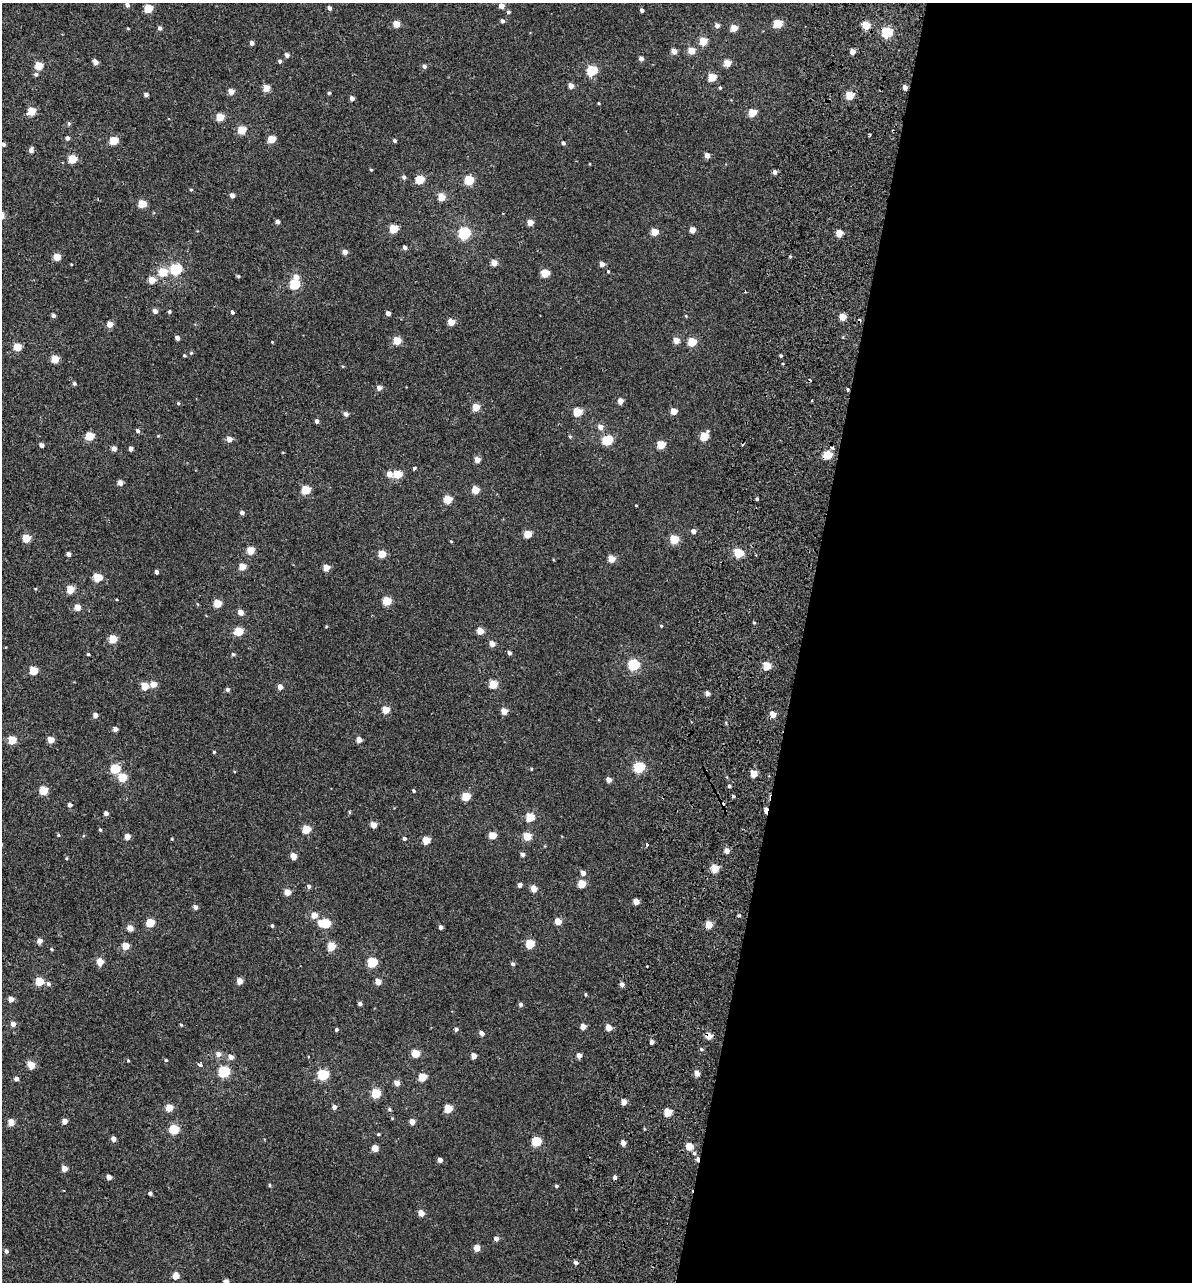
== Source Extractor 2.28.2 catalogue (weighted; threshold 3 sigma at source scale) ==
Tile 12 of 4 x 4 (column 4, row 3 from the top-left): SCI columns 3969-5158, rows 1441-2720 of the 5614 x 5431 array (HDU 1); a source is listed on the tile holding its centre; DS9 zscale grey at full resolution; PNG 1194 x 1284 px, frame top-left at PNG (2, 3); no overlay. Shown black and unused: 33% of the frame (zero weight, under 2 of 3 exposures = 11% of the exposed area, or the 3 px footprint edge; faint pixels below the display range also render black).
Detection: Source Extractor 2.28.2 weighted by HDU 2 'WHT'; one run over the whole footprint, this tile lists its part. Background -4.53e-05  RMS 0.0051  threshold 0.0228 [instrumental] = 3 sigma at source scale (4.5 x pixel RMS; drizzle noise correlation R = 1.50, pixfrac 1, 0.0396/0.0396 arcsec/px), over >= 5 px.
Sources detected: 317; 1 inside a brighter object's white glare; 6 cosmic-ray / hot-pixel residue — not listed; the other 310 listed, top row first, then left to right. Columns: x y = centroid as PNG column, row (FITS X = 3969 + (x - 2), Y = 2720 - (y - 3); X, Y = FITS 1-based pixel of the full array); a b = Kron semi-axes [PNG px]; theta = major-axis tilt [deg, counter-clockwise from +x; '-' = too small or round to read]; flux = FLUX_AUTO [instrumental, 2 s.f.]
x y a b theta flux
127 5 5 4 - 1.6
501 6 5 5 - 3.4
148 8 5 5 - 13
329 8 5 4 - 1.6
642 10 4 4 - 1.5
508 12 5 5 - 1
502 21 5 4 - 1.2
396 24 5 4 - 7.1
778 24 5 5 - 14
717 25 5 5 - 2.2
866 25 5 5 - 10
128 28 5 3 - 0.39
160 28 5 5 - 1.4
734 28 5 4 - 7
887 32 6 6 - 30
703 41 5 5 - 10
252 43 4 4 - 2
674 51 5 4 - 3.9
691 51 5 5 - 7.2
853 52 4 4 - 3.7
287 55 5 4 - 1.9
641 59 5 4 - 2
280 61 5 4 - 0.98
95 62 5 4 - 3
727 63 5 5 - 7
39 66 5 5 - 12
424 66 5 5 - 1.5
592 71 6 5 - 26
36 74 5 5 - 1.2
712 77 5 5 - 11
571 86 5 4 - 3.2
905 87 4 4 - 2.6
266 88 5 5 - 7
720 88 5 4 - 0.69
231 91 5 5 - 4.1
329 93 4 4 - 0.71
146 95 4 4 - 1.4
849 96 5 5 - 11
352 98 4 4 - 2.1
599 103 3 3 - 0.46
31 111 5 5 - 13
752 113 5 5 - 11
220 117 5 5 - 10
69 124 5 5 - 0.91
241 130 5 5 - 13
869 135 4 3 - 0.74
67 138 4 4 - 1.4
271 139 5 5 - 9.9
114 141 5 5 - 14
394 141 4 4 - 0.88
563 143 5 4 - 1.2
3 144 4 4 - 1.4
31 150 7 5 69 1.8
707 155 5 4 - 3.3
72 159 5 5 - 15
371 170 4 3 - 0.49
775 172 5 4 - 1.8
404 177 5 5 - 1.3
419 180 5 5 - 15
469 180 5 5 - 22
191 190 4 4 - 0.53
232 195 5 4 - 2.2
441 197 5 5 - 9.2
142 204 5 5 - 11
277 222 4 4 - 1.9
530 223 4 4 - 6
393 229 5 5 - 14
692 230 5 4 - 4.2
654 232 5 5 - 7.7
464 233 6 6 - 49
839 233 5 4 - 6.5
405 248 4 4 - 1.6
345 252 5 4 - 3.1
57 257 5 5 - 7.9
790 257 5 3 - 0.5
494 263 5 4 - 5.3
71 264 3 2 - 0.36
602 264 4 4 - 3.1
176 269 6 6 - 35
608 271 4 3 - 0.51
163 272 5 5 - 14
545 273 5 5 - 12
238 276 5 4 - 0.66
296 277 6 5 - 3.7
152 280 5 5 - 6.8
294 284 5 5 - 26
155 311 5 4 - 2.3
169 311 4 4 - 0.72
232 312 4 3 - 4.3
388 313 4 4 - 2.4
53 315 4 4 - 1.6
686 316 4 3 - 0.42
842 317 5 5 - 6.4
451 322 5 4 - 7.6
110 324 5 5 - 4.8
177 338 4 4 - 2
676 340 5 5 - 4.8
397 341 5 5 - 10
272 342 3 3 - 0.3
692 342 5 5 - 15
17 347 5 5 - 12
191 353 5 5 - 0.62
184 355 4 3 - 0.52
781 356 4 3 - 0.73
55 359 5 5 - 10
74 383 5 4 - 0.87
379 388 5 5 - 2.5
848 389 4 3 - 0.63
620 401 5 4 - 3.4
178 403 5 4 - 0.56
476 407 5 4 - 8.9
673 411 5 4 - 5.9
577 412 5 5 - 15
346 414 5 4 - 1.8
317 421 4 4 - 1.6
600 427 6 6 - 2.7
138 431 5 4 - 1.5
90 436 5 5 - 14
158 436 5 3 - 0.42
704 436 6 5 - 13
570 437 4 4 - 0.59
229 439 5 5 - 3.5
607 440 5 5 - 29
42 445 4 4 - 1.9
661 445 5 5 - 11
114 449 5 4 - 2.6
131 449 4 4 - 2.2
827 455 5 5 - 13
477 460 5 4 - 4
414 468 4 4 - 0.63
389 474 5 5 - 4.4
398 474 5 5 - 13
120 483 4 4 - 3.5
306 490 5 5 - 15
475 490 5 5 - 8.9
448 499 5 5 - 12
757 499 3 3 - 1.7
636 505 3 2 - 0.37
242 513 4 4 - 1.7
693 531 5 4 - 2.2
527 534 5 5 - 9.3
26 538 5 5 - 12
674 539 5 5 - 15
451 541 5 3 - 0.38
250 550 5 5 - 9.7
738 553 5 5 - 18
68 554 4 4 - 1.9
382 554 5 5 - 8.9
611 559 5 5 - 6.9
242 567 5 5 - 7
326 568 5 5 - 5.4
156 572 4 3 - 1.4
97 577 5 5 - 15
35 589 5 3 - 0.37
70 589 5 5 - 9.2
387 601 5 5 - 14
217 603 5 5 - 12
77 607 4 4 - 6
240 612 5 5 - 3.5
754 623 4 3 - 0.51
661 626 4 3 - 0.49
326 627 5 3 - 0.38
239 631 5 5 - 16
480 631 5 4 - 6.8
113 639 5 5 - 13
492 644 5 5 - 3.8
509 653 5 4 - 1.3
88 654 3 3 - 0.53
233 654 5 4 - 0.88
634 665 6 6 - 37
767 666 5 5 - 12
33 671 5 5 - 14
153 684 5 5 - 4.9
493 684 5 5 - 14
145 686 5 5 - 8.8
280 687 5 4 - 3.1
228 689 4 4 - 1.3
707 693 5 4 - 2
385 710 5 5 - 8.3
504 711 5 4 - 5.3
773 714 5 5 - 5.3
95 715 4 4 - 2.7
115 729 4 4 - 2
12 740 5 5 - 13
51 740 5 4 - 5.5
359 740 5 4 - 3.6
214 752 4 4 - 0.52
639 767 5 5 - 35
115 769 5 5 - 20
531 769 4 4 - 0.48
753 774 5 4 - 7.3
122 777 5 5 - 14
609 780 4 4 - 3.1
729 786 4 3 - 0.81
43 790 5 5 - 15
414 791 4 3 - 0.67
733 796 4 4 - 0.66
466 797 5 5 - 14
70 805 4 4 - 1.7
766 810 6 3 85 3.9
349 812 6 3 -89 0.51
106 813 4 4 - 1.9
530 817 5 5 - 13
373 825 5 4 - 5.1
306 829 5 5 - 12
100 830 5 4 - 0.6
58 835 4 4 - 0.56
492 835 5 5 - 8.7
127 836 5 4 - 4.2
527 836 5 5 - 13
404 838 4 4 - 1.1
172 839 4 3 - 0.38
426 840 5 5 - 8.7
647 845 3 3 - 9.4
727 851 5 4 - 3.4
522 854 4 4 - 1.5
293 856 5 4 - 5.4
715 868 5 5 - 11
583 873 5 5 - 2.5
581 884 5 5 - 10
519 885 4 4 - 1.9
309 886 5 5 - 1.1
533 889 5 4 - 5.9
287 892 5 4 - 5.6
636 901 5 4 - 4.6
195 907 5 4 - 1.7
314 915 5 5 - 4.9
739 915 4 4 - 0.57
558 921 5 4 - 6.8
150 923 5 5 - 13
326 923 5 5 - 15
709 925 5 5 - 8.3
272 926 5 4 - 0.68
441 927 4 4 - 1.6
130 928 5 5 - 4.1
40 941 5 5 - 2.9
530 944 5 5 - 15
125 946 5 5 - 8.6
331 946 5 5 - 12
52 949 5 4 - 0.54
100 962 5 5 - 7.6
372 962 5 5 - 21
513 964 5 5 - 1.1
39 981 5 5 - 15
239 981 5 4 - 5
378 982 4 4 - 4.7
48 984 6 5 - 1.2
622 984 5 5 - 1.8
585 994 4 4 - 0.61
11 999 5 4 - 3.8
360 1004 4 4 - 1.4
521 1004 5 5 - 1.2
13 1024 5 5 - 2.8
181 1025 4 3 - 0.51
583 1027 4 4 - 4
608 1027 5 4 - 5.5
336 1029 4 4 - 0.76
456 1029 5 4 - 1.3
482 1033 6 5 - 1.9
708 1036 5 5 - 4.9
651 1042 4 4 - 1.8
701 1049 4 3 - 0.57
415 1053 5 5 - 11
218 1054 6 6 - 2.9
474 1056 4 4 - 4.2
579 1056 5 4 - 2.7
231 1057 6 5 - 2.6
128 1060 4 4 - 0.43
166 1060 4 3 - 0.62
200 1064 3 3 - 2.7
31 1065 5 5 - 8.7
224 1072 5 5 - 42
697 1073 5 4 - 3.8
323 1075 5 5 - 34
422 1077 5 5 - 10
16 1079 5 4 - 1.7
397 1083 5 5 - 2.9
376 1093 5 5 - 20
624 1102 5 5 - 3.8
334 1107 5 4 - 1.9
169 1108 5 5 - 7.5
448 1108 5 5 - 12
389 1109 5 5 - 0.71
668 1112 5 5 - 11
65 1121 5 5 - 3.2
11 1122 5 5 - 6.4
412 1122 5 4 - 3.9
174 1129 5 5 - 21
378 1134 4 3 - 0.57
113 1139 5 4 - 2.6
536 1141 5 5 - 20
623 1143 5 4 - 3.1
689 1146 5 5 - 8.8
375 1148 5 4 - 6.1
694 1153 5 5 - 0.91
697 1159 6 4 85 1.6
440 1160 4 4 - 2.2
64 1168 4 4 - 4.4
109 1177 5 4 - 2.7
615 1177 5 4 - 1.5
269 1185 4 4 - 0.65
556 1186 4 3 - 0.79
150 1193 4 4 - 1.2
421 1213 5 4 - 4.6
496 1238 5 5 - 2.1
477 1248 5 5 - 5.1
6 1251 5 4 - 1.3
576 1263 5 4 - 1.5
176 1276 5 4 - 7.7
226 1282 4 4 - 3.4
Overlapping masked pixels (flux is a lower limit): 5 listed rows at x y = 848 389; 827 455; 766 810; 708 1036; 697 1159
Isophote crosses this tile's border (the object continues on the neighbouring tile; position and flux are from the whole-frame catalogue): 2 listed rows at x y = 3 144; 226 1282